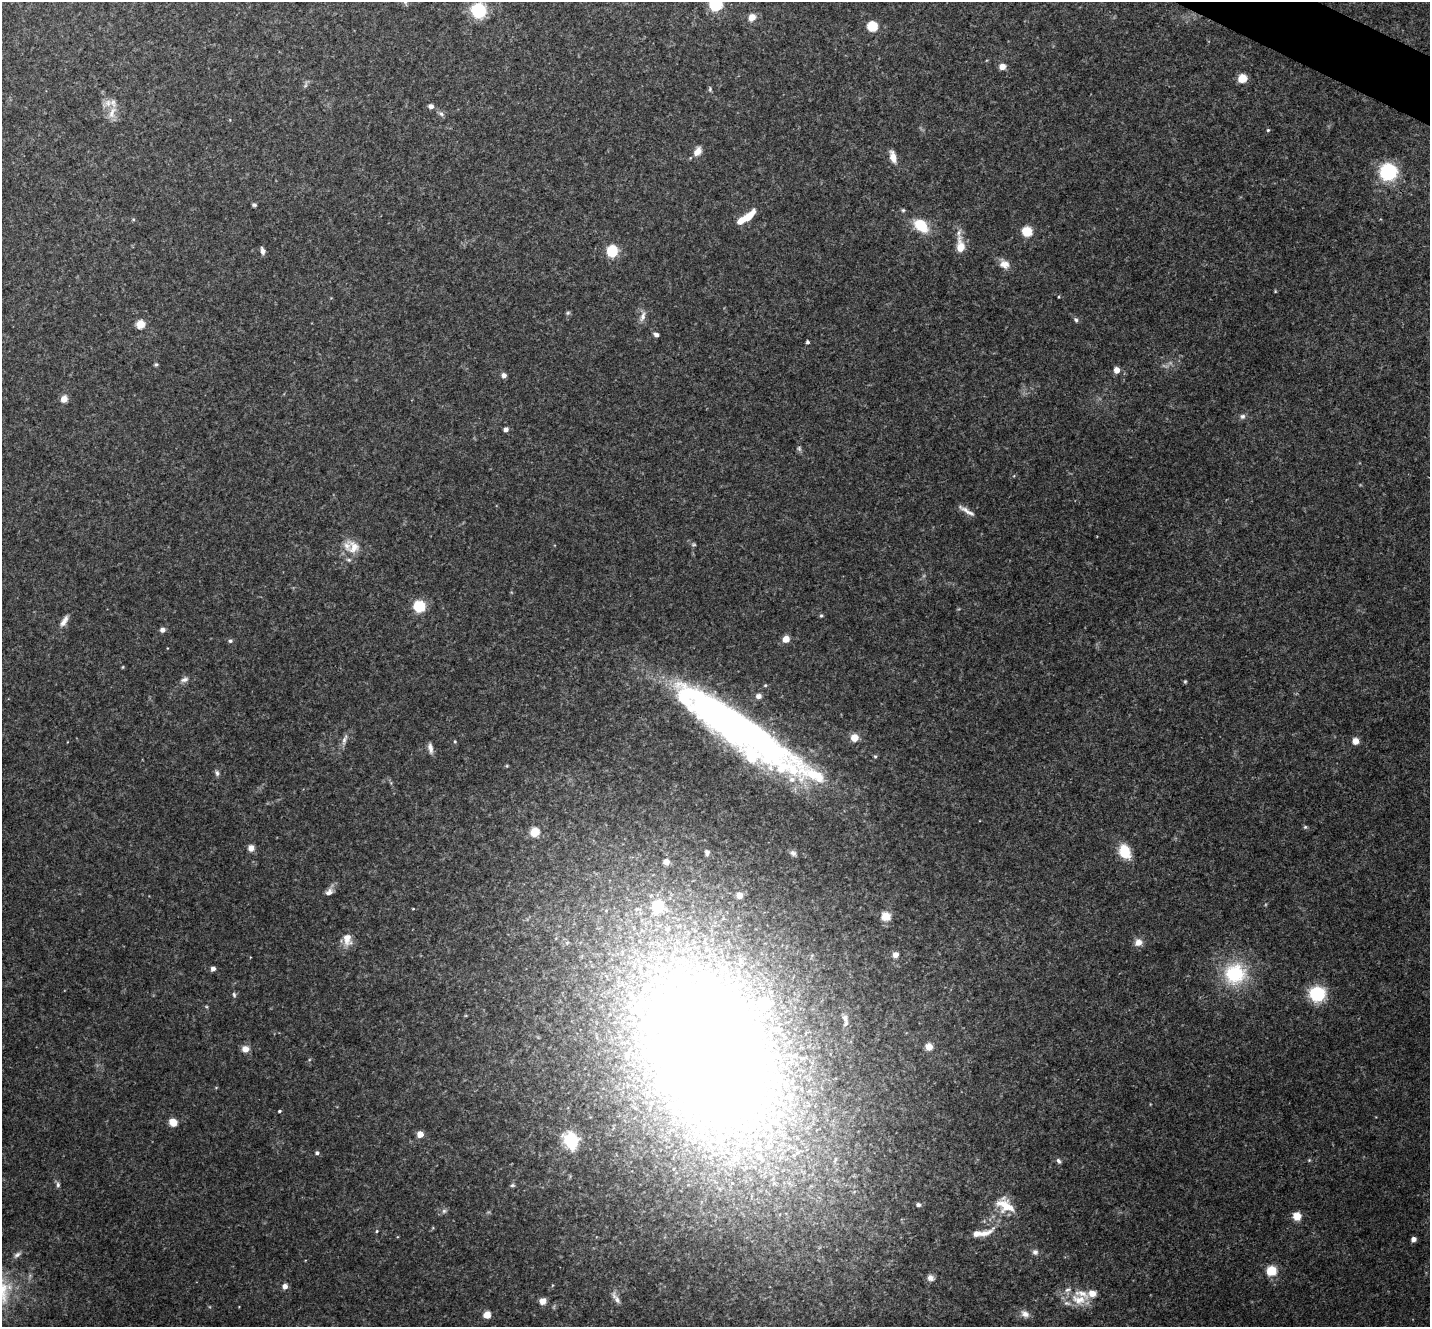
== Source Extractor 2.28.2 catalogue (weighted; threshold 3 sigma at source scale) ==
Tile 10 of 4 x 4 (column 2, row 3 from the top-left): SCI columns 1436-2863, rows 1612-2936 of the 5722 x 5735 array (HDU 1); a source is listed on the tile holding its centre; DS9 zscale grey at full resolution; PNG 1432 x 1329 px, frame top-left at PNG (2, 2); no overlay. Shown black and unused: <1% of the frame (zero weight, under 3 of 4 exposures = <1% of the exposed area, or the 3 px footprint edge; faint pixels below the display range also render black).
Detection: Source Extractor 2.28.2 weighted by HDU 2 'WHT'; one run over the whole footprint, this tile lists its part. Background 0.125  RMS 0.0075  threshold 0.0337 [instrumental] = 3 sigma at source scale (4.5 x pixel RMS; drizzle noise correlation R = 1.50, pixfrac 1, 0.05/0.05 arcsec/px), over >= 5 px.
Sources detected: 122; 2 too faint to see at this stretch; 2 inside a brighter object's white glare — not listed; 12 inside a brighter listed object's ellipse — not listed separately; the other 106 listed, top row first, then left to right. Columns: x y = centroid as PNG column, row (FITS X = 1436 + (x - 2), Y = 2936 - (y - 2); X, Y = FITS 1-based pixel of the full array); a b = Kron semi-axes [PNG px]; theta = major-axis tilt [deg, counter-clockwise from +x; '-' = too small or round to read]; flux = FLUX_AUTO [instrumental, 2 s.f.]
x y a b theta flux
405 2 6 6 - 1.6
716 4 7 6 - 110
478 10 8 8 - 62
752 17 6 6 - 7.9
872 26 6 6 - 39
1002 66 6 5 - 7.2
1242 78 6 6 - 16
305 85 9 5 63 1.7
710 89 7 5 89 1.3
431 106 5 5 - 3.2
112 113 19 8 73 7.7
441 114 7 6 - 2
1268 130 4 4 - 0.92
698 151 12 8 55 5.7
893 157 13 7 -73 7.3
1388 172 8 7 - 190
254 205 5 4 - 1.4
903 210 5 5 - 1.1
748 217 18 6 44 14
921 226 18 12 -40 21
1027 231 6 6 - 35
960 246 22 8 -85 14
262 251 8 5 -79 3.4
612 251 7 6 - 47
1004 264 13 11 -26 6.6
1275 291 5 3 - 0.68
568 313 6 5 - 1.2
643 316 14 6 74 4.4
1076 320 6 5 - 1.6
140 324 5 5 - 36
656 334 6 5 - 2.4
807 342 4 4 - 1.3
156 364 5 4 - 1.2
1117 370 6 5 - 6.4
504 375 5 5 - 3.8
64 399 7 7 - 6
1242 416 8 7 - 2.3
506 429 5 5 - 2.8
967 511 23 5 -31 4.3
354 547 22 18 -65 13
419 606 7 6 - 42
821 616 5 4 - 1.1
64 621 17 7 59 5
162 630 6 5 - 3.5
786 639 6 6 - 8.4
230 641 6 5 - 1.4
123 667 5 3 - 0.64
184 679 11 6 18 3.1
1185 681 4 4 - 0.94
758 696 7 6 - 2.8
737 726 136 31 -33 410
854 737 6 6 - 11
344 740 17 6 72 3.8
1355 741 5 5 - 8.3
455 742 5 4 - 0.91
430 748 14 6 -81 3.7
875 756 6 4 -1 0.86
217 773 9 5 -82 2
1305 827 5 5 - 1.1
535 832 6 6 - 24
251 848 8 7 - 4.4
707 852 5 5 - 1.9
1125 852 11 9 -72 27
793 853 9 8 - 2.7
329 892 11 7 41 3.9
739 895 5 5 - 6.7
413 909 4 3 - 0.59
886 916 5 5 - 40
347 939 16 11 -81 7.8
1138 942 9 8 - 5.9
895 955 6 6 - 4.8
213 969 5 4 - 3
1235 974 30 28 23 48
1317 994 10 9 - 63
234 995 8 5 -79 1.5
206 1006 5 3 - 0.81
845 1018 13 6 -72 3.4
929 1047 6 6 - 8.4
245 1049 7 7 - 6.7
710 1051 222 118 -59 1300
279 1111 4 3 - 0.91
173 1122 6 5 - 15
420 1134 5 5 - 8.6
571 1140 9 7 -65 67
317 1153 5 5 - 1.7
1309 1160 4 4 - 0.79
1059 1161 7 5 -61 1.9
58 1184 8 5 -81 1.8
512 1185 6 5 - 1.2
918 1205 5 4 - 2.3
1006 1206 20 12 -33 19
444 1211 6 6 - 1.8
1297 1216 6 6 - 15
377 1231 5 4 - 0.86
984 1233 30 8 23 8.8
1414 1239 4 4 - 4.7
1035 1252 8 7 - 2.6
17 1255 11 6 32 2.6
1271 1271 7 6 - 23
930 1278 9 8 - 3.7
285 1286 6 6 - 3.8
616 1298 20 6 -57 4.4
1079 1300 26 14 -8 17
543 1301 5 5 - 8.2
1025 1314 13 9 -38 4.8
487 1315 6 6 - 9.3
Isophote crosses this tile's border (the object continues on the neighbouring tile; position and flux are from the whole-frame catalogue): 2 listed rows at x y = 405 2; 716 4